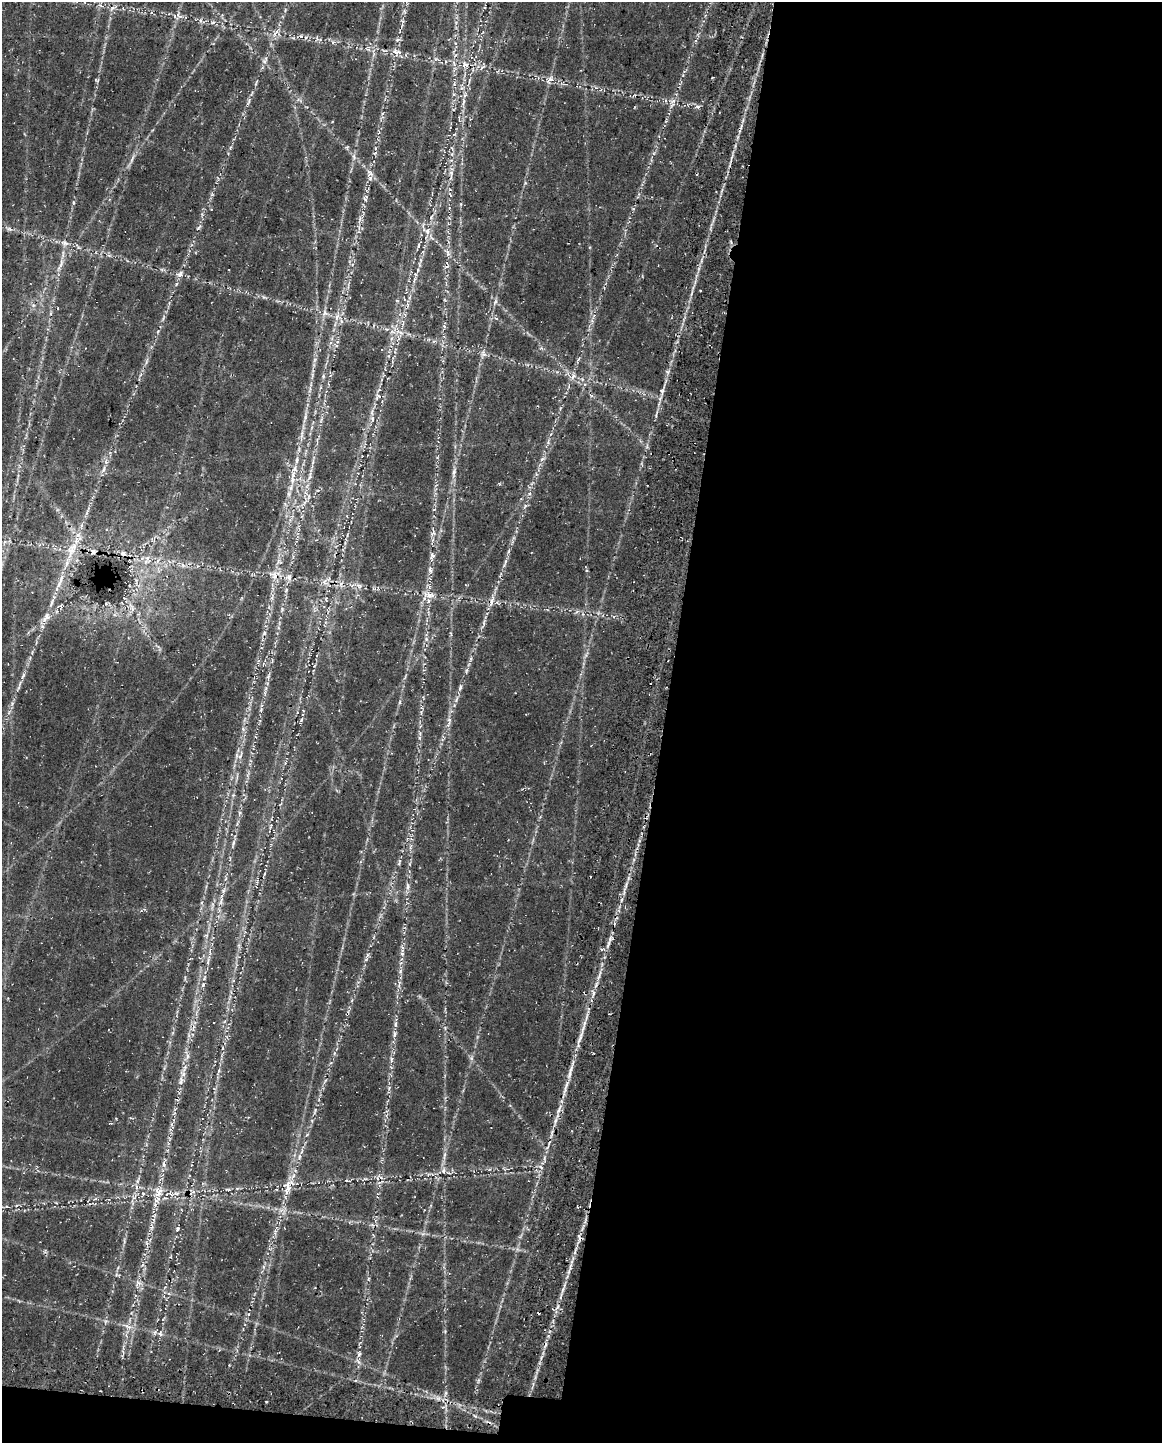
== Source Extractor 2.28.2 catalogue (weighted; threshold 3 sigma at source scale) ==
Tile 12 of 4 x 3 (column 4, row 3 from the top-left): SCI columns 3639-4798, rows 408-1848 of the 4964 x 5196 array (HDU 1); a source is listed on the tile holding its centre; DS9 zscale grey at full resolution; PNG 1164 x 1445 px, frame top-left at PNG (2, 2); no overlay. Shown black and unused: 44% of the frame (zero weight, under 3 of 4 exposures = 14% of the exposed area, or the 3 px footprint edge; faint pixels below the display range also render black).
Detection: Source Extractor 2.28.2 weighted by HDU 2 'WHT'; one run over the whole footprint, this tile lists its part. Background 0.0396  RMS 0.0057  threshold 0.0256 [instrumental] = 3 sigma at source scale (4.5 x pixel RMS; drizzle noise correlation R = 1.50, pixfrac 1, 0.0396/0.0396 arcsec/px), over >= 5 px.
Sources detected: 183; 7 cosmic-ray / hot-pixel residue — not listed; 10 inside a brighter listed object's ellipse — not listed separately; the other 166 listed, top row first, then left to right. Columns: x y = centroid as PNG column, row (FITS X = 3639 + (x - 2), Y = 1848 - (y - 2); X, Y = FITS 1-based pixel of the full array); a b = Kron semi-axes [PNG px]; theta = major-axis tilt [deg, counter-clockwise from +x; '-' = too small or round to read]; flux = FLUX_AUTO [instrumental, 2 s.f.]
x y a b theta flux
100 5 8 5 -29 1.8
113 8 13 4 32 1.9
404 11 7 4 -71 0.9
179 16 12 6 -33 2.4
201 20 7 4 90 1.2
213 22 6 3 20 0.87
275 33 14 4 49 2.7
301 36 6 4 -49 0.96
397 40 8 5 20 1.2
333 42 6 5 - 1.3
368 49 7 4 -19 1.3
396 52 14 9 -19 4.1
265 60 11 6 63 2.2
465 65 11 9 -17 4.2
482 67 10 4 42 1.4
96 80 7 3 -21 0.59
550 80 13 8 51 3
454 84 5 5 - 1
596 88 7 4 -2 1.2
248 101 12 4 68 1.8
463 102 12 3 72 1.6
672 105 10 4 48 1.7
697 107 8 5 1 1.4
354 157 9 4 83 1.5
132 159 13 3 62 2
370 173 11 9 -50 3.2
451 173 6 5 - 1.3
525 183 5 4 - 0.74
365 200 7 4 -55 0.86
73 203 6 4 89 0.78
461 204 5 3 - 0.6
431 217 7 3 60 0.86
198 228 10 4 45 1.1
9 229 13 4 -26 1.9
427 231 9 6 -77 2.9
64 243 12 8 -16 3.4
418 245 7 3 80 0.94
78 247 9 3 -63 1
448 253 12 6 -76 2.5
61 264 20 5 70 4.3
418 270 6 3 -72 0.66
180 274 11 7 36 2.4
414 279 9 3 77 1.3
264 297 6 4 -33 0.93
495 301 8 4 81 1.3
325 313 8 7 - 2.3
337 317 10 5 71 2.6
400 332 15 4 -29 3.3
483 353 11 8 89 2.5
578 359 7 4 47 0.99
314 360 7 4 70 1.2
573 377 10 5 55 2
662 391 6 5 - 1.4
378 397 11 7 46 2.6
656 415 5 3 - 0.78
305 416 13 4 86 2.4
372 419 10 6 89 2.3
302 434 15 4 82 2.8
548 442 7 4 -59 1
542 459 9 4 36 1.4
297 460 10 5 84 2.2
313 462 10 4 77 1.6
104 469 12 5 65 2.5
454 471 12 5 71 2.1
293 475 14 7 89 4.6
310 476 13 6 90 2.6
291 488 11 5 70 2.9
305 501 15 5 73 3.7
525 506 7 4 57 1.1
433 533 9 4 45 1.6
4 542 6 4 70 1.1
71 550 31 13 68 16
93 552 7 7 - 1.7
123 553 9 6 -33 2.2
432 556 14 7 83 2.9
157 561 7 4 70 1.3
278 561 7 4 71 1.4
146 562 8 6 68 2.2
505 563 16 3 70 2.3
183 565 8 4 -47 1.4
430 570 12 7 -86 2.6
274 575 14 11 -52 5.8
288 577 12 10 -10 4.1
61 579 12 6 81 3.1
324 582 13 7 49 3.3
359 585 11 6 -40 2.4
430 595 12 8 2 4.7
326 599 6 3 -74 0.67
491 601 19 6 75 4.3
51 603 17 5 71 3.1
132 609 7 6 - 1.9
282 609 5 5 - 0.92
576 612 6 4 70 0.95
46 617 17 9 53 5.1
264 633 6 5 - 1.1
426 639 7 5 -49 1.4
466 670 8 3 71 1.1
23 675 10 4 63 1.5
268 676 12 5 72 1.8
460 687 9 5 67 1.6
18 688 13 4 57 1.6
456 699 10 5 71 1.8
399 702 7 4 81 0.96
12 703 6 5 - 1.1
261 710 7 4 59 0.86
301 720 7 3 71 0.96
449 720 8 6 -79 1.8
243 729 5 5 - 1.1
236 755 9 4 82 1.6
237 778 8 3 85 1.2
233 795 6 4 45 0.84
239 813 6 4 71 1
270 826 8 4 81 1.1
233 843 13 4 77 1.8
399 862 11 4 75 1.3
264 874 5 4 - 0.78
408 886 10 6 89 2.3
221 900 21 5 78 4.5
621 900 6 4 70 0.93
206 935 6 5 - 1.2
608 944 13 3 70 2.4
602 949 5 3 - 0.83
402 954 6 5 - 1.3
367 955 6 4 89 1.1
208 961 17 4 76 3
400 971 7 5 49 1.3
203 984 8 5 64 1.5
399 984 13 4 73 2.2
593 993 10 4 77 1.8
395 1024 8 4 82 1.5
193 1027 10 3 69 1.4
445 1028 5 4 - 0.8
394 1034 8 5 73 1.5
580 1037 16 3 77 3.2
187 1056 13 6 66 2.9
471 1058 6 6 - 1.4
391 1059 10 4 89 1.7
219 1071 6 4 88 1
570 1072 24 4 77 4.6
181 1080 15 7 85 4
389 1088 7 4 48 0.98
559 1109 16 3 67 2.5
315 1111 11 4 69 1.4
172 1124 7 4 90 1.3
301 1152 9 4 71 1.6
444 1156 13 3 80 2.1
164 1164 11 5 -84 1.9
443 1171 8 6 -90 2
377 1178 7 4 -71 1.3
136 1187 7 4 -90 1.5
288 1187 27 13 69 11
228 1190 7 4 -7 1
158 1192 17 12 71 7.3
192 1192 11 3 24 1.3
143 1193 4 4 - 0.97
177 1194 7 5 -16 1.9
95 1199 6 3 19 0.75
178 1229 6 4 56 0.92
275 1231 9 3 84 1.6
117 1275 9 3 -13 0.91
368 1279 6 4 71 0.74
138 1283 9 5 -20 2
106 1321 6 4 18 0.98
128 1326 12 5 -24 2.7
160 1333 7 6 - 1.8
359 1354 8 5 64 1.6
Overlapping masked pixels (flux is a lower limit): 4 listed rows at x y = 71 550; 491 601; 593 993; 559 1109
Unlisted compact peaks at least as high as the median listed source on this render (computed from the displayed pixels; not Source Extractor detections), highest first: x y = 323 376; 667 372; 563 1289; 106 603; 475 1416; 445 1331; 633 209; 541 1358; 158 331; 163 319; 529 494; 738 137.